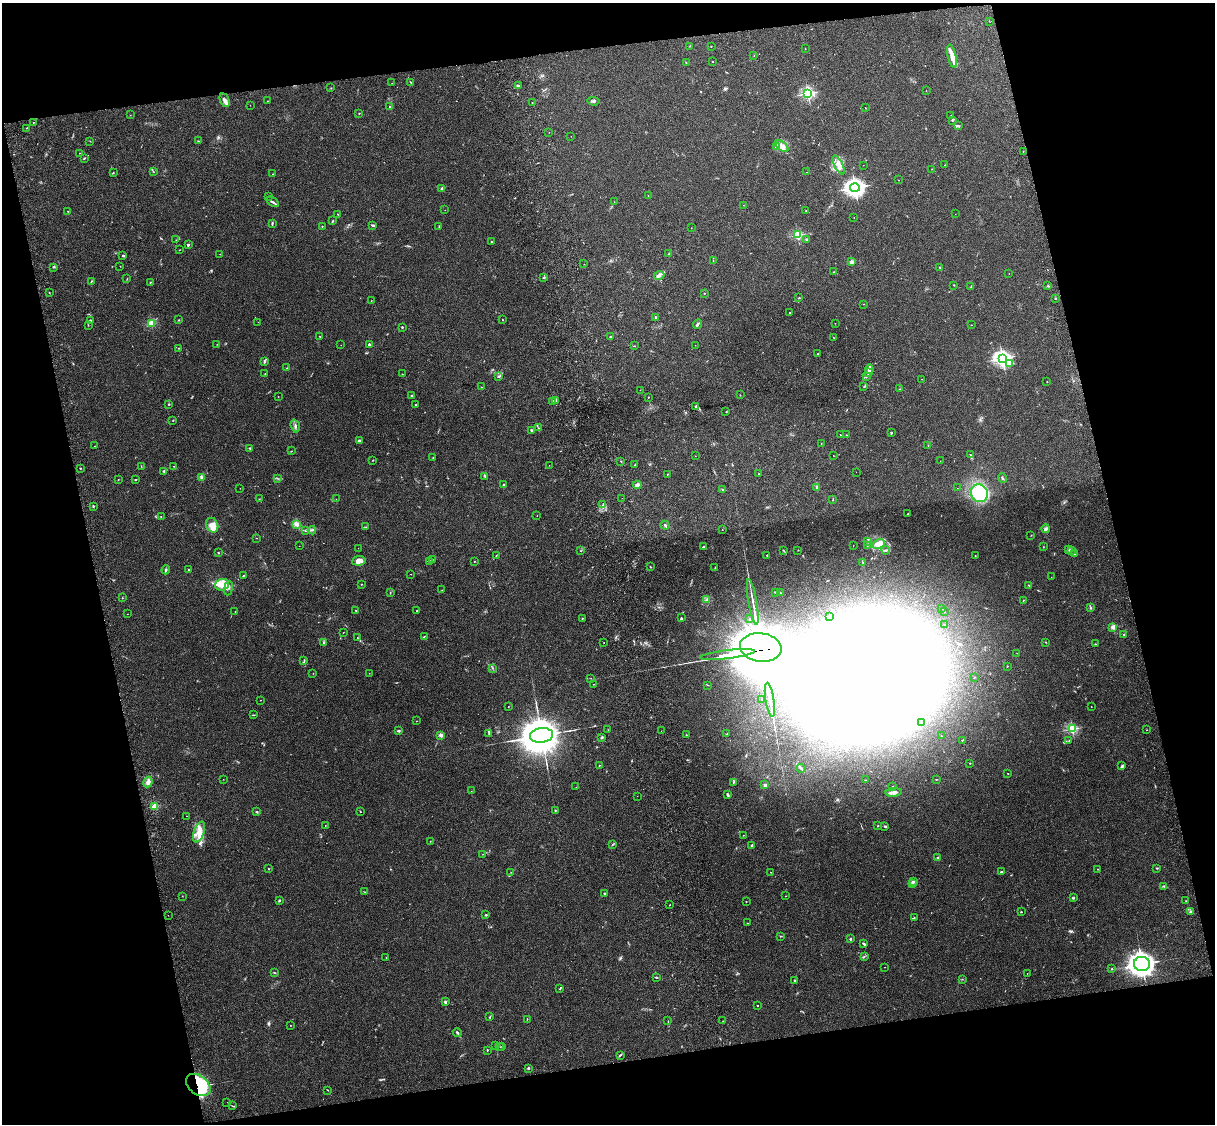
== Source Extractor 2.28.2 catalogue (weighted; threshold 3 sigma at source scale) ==
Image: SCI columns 120-4968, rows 165-4652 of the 5089 x 4928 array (HDU 1 of 3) = the unmasked area's bounding box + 8 px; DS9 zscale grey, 4 x 4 block average (1 PNG px = mean of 4 x 4 image px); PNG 1217 x 1126 px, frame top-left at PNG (2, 3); each listed source drawn as its Kron ellipse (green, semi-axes under 4 px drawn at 4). Shown black and unused: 25% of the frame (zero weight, under 3 of 4 exposures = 6% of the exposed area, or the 3 px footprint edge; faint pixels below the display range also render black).
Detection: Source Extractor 2.28.2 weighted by HDU 2 'WHT'. Background 0.134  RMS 0.0069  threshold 0.0312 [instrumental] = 3 sigma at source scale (4.5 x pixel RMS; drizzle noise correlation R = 1.50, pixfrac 1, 0.05/0.05 arcsec/px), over >= 5 px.
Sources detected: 465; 8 too faint to see at this stretch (4 x 4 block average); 34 inside a brighter object's white glare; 5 long thin detections or spike segments (spike, bleed or trail) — neither listed nor drawn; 12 coinciding with a brighter row at this scale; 15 inside a brighter listed object's ellipse — not listed separately; the other 391 listed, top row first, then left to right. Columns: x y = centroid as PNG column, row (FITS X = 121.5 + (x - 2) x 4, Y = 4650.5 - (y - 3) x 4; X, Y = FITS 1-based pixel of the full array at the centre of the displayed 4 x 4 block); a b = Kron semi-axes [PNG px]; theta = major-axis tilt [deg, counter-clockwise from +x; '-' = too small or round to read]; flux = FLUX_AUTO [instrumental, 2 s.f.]
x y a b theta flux
989 21 2 2 - 1.2
690 46 2 2 - 1.5
711 46 2 2 - 2.1
805 49 2 2 - 1
754 55 2 2 - 1.3
952 56 12 4 -77 28
713 61 2 2 - 2.7
686 62 2 2 - 1.7
411 82 4 2 - 2.5
392 83 2 2 - 1
518 85 2 2 - 4.8
331 88 2 2 - 1.5
926 90 2 2 - 1.1
808 93 2 2 - 720
225 100 7 4 -64 18
267 101 2 2 - 0.94
593 101 6 2 -6 7.5
532 103 2 2 - 1.8
250 105 2 2 - 0.77
389 107 3 2 - 2.7
865 107 2 2 - 1
359 113 2 2 - 2
130 115 2 2 - 0.79
951 115 2 2 - 0.91
952 120 2 2 - 2.9
33 122 2 2 - 1.5
958 126 3 2 - 3.2
27 128 2 2 - 1.2
549 132 2 2 - 0.67
571 136 2 2 - 0.64
90 141 2 2 - 1.6
198 141 2 2 - 2
776 146 2 2 - 2.3
782 146 8 3 -38 26
1023 152 2 2 - 1.1
79 153 2 2 - 1.3
84 158 3 2 - 3.5
839 165 10 4 -64 27
863 165 2 2 - 0.48
945 165 2 2 - 1
932 169 2 2 - 2
153 171 3 2 - 2.6
807 172 2 2 - 0.92
113 173 3 2 - 2.2
273 174 2 2 - 3.4
899 180 2 2 - 0.75
855 187 5 4 - 1500
442 188 3 2 - 5
648 195 2 2 - 1.5
268 197 2 2 - 1
273 202 6 2 -35 6.9
614 202 2 2 - 0.73
743 205 2 2 - 1
445 210 2 2 - 1.2
68 211 2 2 - 1.5
806 211 2 2 - 1.1
338 214 2 2 - 3.1
955 214 2 2 - 0.47
854 217 2 2 - 0.91
332 221 2 2 - 2.8
272 223 4 2 - 4.6
373 225 4 2 - 5.9
322 226 2 2 - 2.4
439 226 3 2 - 1.5
691 228 2 2 - 1.1
797 235 2 2 - 350
807 239 3 2 - 4.3
176 240 2 2 - 1.2
491 242 2 2 - 4.3
188 245 2 2 - 29
179 250 2 2 - 1.8
220 254 3 2 - 1.5
669 254 3 2 - 6.8
123 256 3 2 - 4.8
713 261 3 2 - 2.2
851 262 2 2 - 80
584 264 2 2 - 1.2
120 266 2 2 - 1.5
53 267 2 2 - 2.2
940 268 3 2 - 3.6
834 272 2 2 - 1.6
1009 273 2 2 - 0.78
659 275 5 3 - 11
544 277 3 2 - 2.8
127 279 2 2 - 1.6
91 281 4 2 - 2.8
150 282 2 2 - 1.9
954 285 2 2 - 1.8
971 286 2 2 - 1.1
1048 286 2 2 - 2.5
49 292 2 2 - 1.5
704 293 2 2 - 1.6
799 298 2 2 - 2.5
1055 298 2 2 - 11
371 301 2 2 - 0.94
863 304 2 2 - 1.3
790 313 2 2 - 10
656 317 3 2 - 2.9
90 320 2 2 - 4.6
179 320 2 2 - 2.1
503 320 2 2 - 1.9
258 322 2 2 - 0.7
151 323 2 2 - 220
835 323 2 2 - 1
698 324 5 2 - 6.7
88 325 2 2 - 1.8
971 325 2 2 - 0.85
402 327 2 2 - 12
320 337 2 2 - 2.1
610 337 2 2 - 9.2
833 337 2 2 - 1.1
217 344 2 2 - 0.99
369 344 2 2 - 19
341 345 2 2 - 0.66
695 345 2 2 - 0.83
634 346 2 2 - 2.3
178 348 2 2 - 1.9
818 354 2 2 - 4.9
1002 358 3 3 - 1100
264 361 3 2 - 6
1010 363 4 3 - 12
287 368 2 2 - 1.1
869 369 5 2 - 8.8
265 373 2 2 - 2
868 373 2 2 - 17
402 374 2 2 - 1
499 376 2 2 - 3.2
866 376 3 2 - 4.4
922 379 2 2 - 1.1
1047 382 2 2 - 2.2
864 386 3 2 - 2.8
481 387 2 2 - 1.5
900 389 3 2 - 1.9
640 390 2 2 - 0.75
740 395 2 2 - 1.3
278 396 2 2 - 1.1
412 396 3 2 - 4.5
648 397 2 2 - 1.6
556 400 4 3 - 8.3
553 401 4 2 - 5.9
169 404 2 2 - 6.6
416 404 2 2 - 2.3
695 406 3 2 - 3.6
726 412 2 2 - 1.3
173 420 2 2 - 2.2
295 426 7 3 -72 10
538 428 2 2 - 2
532 430 3 2 - 7.2
891 432 2 2 - 4.4
840 435 2 2 - 1.1
846 435 2 2 - 4
359 441 4 2 - 10
821 443 2 2 - 0.98
928 445 2 2 - 0.98
95 446 2 2 - 2.5
250 448 2 2 - 2.9
292 451 2 2 - 2
833 455 2 2 - 0.91
970 455 3 2 - 1.8
695 456 2 2 - 0.82
433 458 2 2 - 1.7
373 460 2 2 - 1.7
621 461 2 2 - 2.3
940 461 2 2 - 0.58
549 465 2 2 - 0.62
635 465 3 2 - 2.5
141 466 3 2 - 1.5
174 466 2 2 - 1.7
80 468 2 2 - 9.4
164 471 3 2 - 4.5
856 472 2 2 - 0.48
759 473 2 2 - 2.1
667 474 2 2 - 1
485 476 3 2 - 3.2
202 478 2 2 - 2.4
277 478 2 2 - 1.2
1002 478 5 2 - 3.8
118 479 2 2 - 1.5
135 480 2 2 - 2.2
504 485 2 2 - 3
637 485 4 3 - 15
240 488 2 2 - 0.88
817 488 3 3 - 5.2
957 488 2 2 - 0.6
723 489 4 2 - 4.1
979 493 9 8 - 260
622 498 2 2 - 1.6
259 499 2 2 - 2.6
336 499 2 2 - 0.75
833 499 3 2 - 2.4
603 505 2 2 - 2.9
93 506 2 2 - 4.8
908 513 2 2 - 2.5
537 515 2 2 - 1
161 517 2 2 - 1.3
296 524 4 3 - 19
212 525 7 6 - 37
665 525 5 2 - 5.5
366 527 2 2 - 2
1046 529 4 3 - 6.8
312 530 4 2 - 5.8
722 530 2 2 - 1.7
305 531 3 2 - 3.1
1031 535 2 2 - 1.5
256 538 2 2 - 1
867 541 2 2 - 2.1
878 544 6 4 25 39
299 546 2 2 - 0.68
853 546 2 2 - 0.67
867 546 2 2 - 2.5
703 547 3 2 - 4.1
1043 547 2 2 - 1.4
358 548 2 2 - 0.88
798 550 2 2 - 1.9
886 550 4 2 - 5
1069 550 2 2 - 3.2
1071 550 3 2 - 3.4
580 551 2 2 - 1.3
784 551 2 2 - 2.5
218 553 2 2 - 2.4
1074 554 2 2 - 5
767 555 2 2 - 4
496 556 2 2 - 1.9
975 556 2 2 - 2.7
432 559 2 2 - 2.3
359 561 7 5 8 34
429 561 3 2 - 4.3
474 561 2 2 - 1.4
863 562 3 2 - 2.5
650 567 2 2 - 4.6
715 567 2 2 - 1.2
188 569 2 2 - 2.2
166 570 4 2 - 5.5
411 574 2 2 - 0.94
243 576 3 2 - 2.5
1051 577 2 2 - 0.6
361 584 2 2 - 1.7
222 585 7 6 - 37
1029 585 2 2 - 1.9
229 588 7 2 81 6.7
442 590 2 2 - 1.5
390 592 2 2 - 1.3
775 592 2 2 - 1.8
780 592 3 2 - 2.7
122 598 2 2 - 1.3
707 600 3 2 - 3.9
1023 601 2 2 - 1.5
753 602 23 2 -80 21
942 608 2 2 - 4
1090 608 3 2 - 5.1
356 610 2 2 - 3.4
235 611 2 2 - 1
417 611 2 2 - 1.6
944 611 2 2 - 7.4
127 614 2 2 - 0.93
829 616 2 2 - 1.2
582 618 2 2 - 2.5
681 618 3 2 - 3
750 619 2 2 - 1.5
944 625 2 2 - 4.3
1113 627 2 2 - 110
343 633 2 2 - 1.1
1124 634 2 2 - 1.6
424 636 3 2 - 2.8
357 637 2 2 - 1.5
604 642 2 2 - 1.4
1045 642 2 2 - 1.6
324 643 4 2 - 5.9
1095 644 2 2 - 3.5
761 647 21 14 -7 24000
1017 653 2 2 - 1.6
727 654 27 2 7 5500
304 660 3 2 - 2.1
1007 666 2 2 - 3.8
493 668 2 2 - 1.6
313 673 2 2 - 0.72
369 673 2 2 - 1.5
974 677 2 2 - 1.6
591 678 2 2 - 0.66
593 684 2 2 - 1.4
708 685 2 2 - 1.9
762 699 2 2 - 4.7
260 700 2 2 - 1.2
770 700 17 2 -81 15
508 707 2 2 - 1.4
1091 707 2 2 - 1.5
253 715 2 2 - 2.6
416 721 2 2 - 0.83
922 723 2 2 - 1.9
1072 729 2 2 - 450
608 730 2 2 - 1.2
1147 730 2 2 - 1.1
398 731 3 2 - 5.9
661 731 2 2 - 0.59
489 733 3 2 - 2.8
727 734 2 2 - 1.5
441 735 2 2 - 64
541 735 11 7 7 16000
686 735 2 2 - 1.5
941 736 2 2 - 1.2
602 737 3 2 - 6.6
962 740 2 2 - 1.7
1069 740 2 2 - 1.9
970 763 2 2 - 5.9
599 765 2 2 - 3
1122 766 4 3 - 7.1
801 768 5 2 - 6.1
1008 773 2 2 - 1.5
223 779 2 2 - 0.84
936 779 3 2 - 1.7
865 780 2 2 - 3.2
148 782 5 4 - 17
733 782 4 2 - 4.2
765 785 2 2 - 46
893 786 2 2 - 2.8
576 787 2 2 - 0.73
471 791 2 2 - 0.74
893 792 8 3 6 20
727 795 3 2 - 6.2
637 796 2 2 - 1.1
155 806 2 2 - 200
555 810 2 2 - 2.1
360 811 3 2 - 2
256 812 2 2 - 2.7
187 816 2 2 - 1.2
325 825 2 2 - 1.3
878 826 2 2 - 2.2
885 826 2 2 - 2.2
199 832 11 5 70 39
743 835 2 2 - 1.5
430 841 2 2 - 1.3
612 844 3 2 - 2.5
752 845 2 2 - 3.6
483 854 2 2 - 1.1
938 858 2 2 - 28
1157 868 2 2 - 3.3
268 869 2 2 - 2.4
1098 869 2 2 - 2.6
511 872 2 2 - 0.96
771 872 2 2 - 2.4
1001 872 2 2 - 4.4
914 881 3 2 - 12
913 884 4 2 - 5.9
1164 886 2 2 - 3.2
365 892 2 2 - 1.9
604 893 2 2 - 5.8
182 896 2 2 - 0.85
786 896 2 2 - 1.4
1073 898 2 2 - 7.6
279 900 2 2 - 5.9
746 901 2 2 - 3.4
1186 901 2 2 - 1.2
670 905 2 2 - 2.2
1190 911 2 2 - 2.7
1021 912 3 2 - 1.9
168 915 2 2 - 0.78
486 915 3 2 - 2.9
914 918 2 2 - 2.7
747 923 2 2 - 1.1
780 936 2 2 - 1.2
850 939 2 2 - 19
863 943 3 2 - 6.2
864 957 2 2 - 1.8
386 958 2 2 - 1.6
1142 964 8 7 - 3200
885 967 2 2 - 1
1112 969 2 2 - 2.1
274 973 2 2 - 3.5
1027 973 2 2 - 1.1
656 977 3 2 - 3.4
962 979 2 2 - 0.95
795 981 3 2 - 5.6
560 988 2 2 - 2.8
445 1002 2 2 - 27
758 1006 2 2 - 1.8
490 1017 3 2 - 2.6
527 1019 2 2 - 1.6
668 1021 2 2 - 1.5
723 1021 2 2 - 0.8
290 1025 2 2 - 1.1
457 1032 4 2 - 7.5
496 1046 2 2 - 1.4
499 1047 2 2 - 1.9
502 1047 2 2 - 1.6
487 1050 2 2 - 3.8
620 1055 3 2 - 3.7
528 1068 2 2 - 15
198 1085 14 9 -38 390
327 1090 2 2 - 1.8
227 1102 2 2 - 0.79
232 1106 3 2 - 2.7
Overlapping masked pixels (flux is a lower limit): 3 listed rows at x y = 761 647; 727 654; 198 1085
Diffuse or blended objects may show on this block-average render without a row.